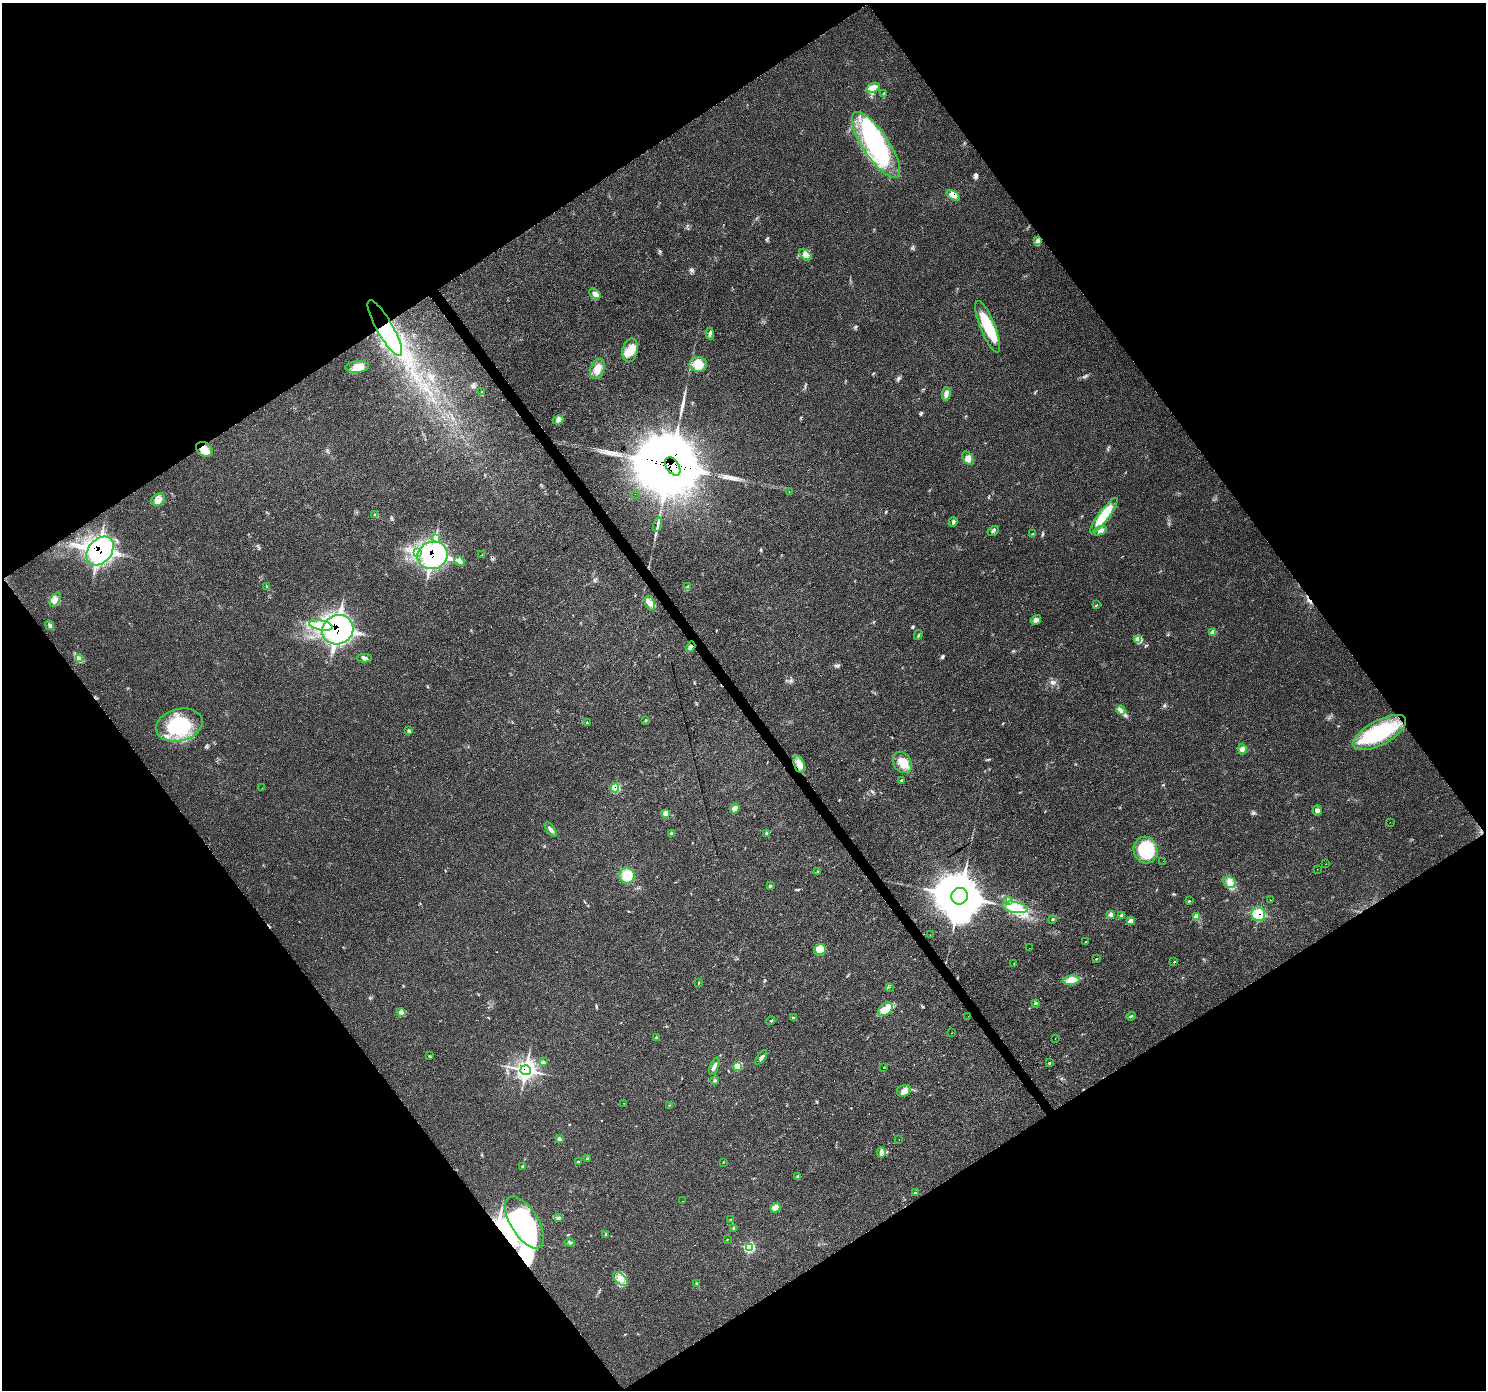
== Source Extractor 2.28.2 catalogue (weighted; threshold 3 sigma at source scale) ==
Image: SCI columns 9-5943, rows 189-5739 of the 5946 x 5872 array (HDU 1 of 3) = the unmasked area's bounding box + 8 px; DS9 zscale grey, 4 x 4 block average (1 PNG px = mean of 4 x 4 image px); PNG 1488 x 1392 px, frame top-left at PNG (2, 3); each listed source drawn as its Kron ellipse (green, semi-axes under 4 px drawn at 4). Shown black and unused: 49% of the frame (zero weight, under 3 of 4 exposures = <1% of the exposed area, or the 3 px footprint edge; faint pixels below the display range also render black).
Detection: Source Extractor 2.28.2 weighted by HDU 2 'WHT'. Background 0.0202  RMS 0.0031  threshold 0.0139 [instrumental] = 3 sigma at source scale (4.5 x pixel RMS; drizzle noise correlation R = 1.50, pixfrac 1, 0.0396/0.0396 arcsec/px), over >= 5 px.
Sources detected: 180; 1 too faint to see at this stretch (4 x 4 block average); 12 inside a brighter object's white glare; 12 cosmic-ray / hot-pixel residue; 1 long thin detection or spike segment (spike, bleed or trail) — neither listed nor drawn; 2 coinciding with a brighter row at this scale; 10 inside a brighter listed object's ellipse — not listed separately; the other 142 listed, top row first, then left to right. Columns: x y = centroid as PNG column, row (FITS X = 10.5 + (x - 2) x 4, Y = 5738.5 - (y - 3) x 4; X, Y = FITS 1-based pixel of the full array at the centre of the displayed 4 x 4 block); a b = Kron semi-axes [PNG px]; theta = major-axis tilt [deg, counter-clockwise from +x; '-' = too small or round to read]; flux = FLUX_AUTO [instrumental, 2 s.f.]
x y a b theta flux
873 88 7 4 20 9.7
884 93 2 2 - 0.72
876 145 39 13 -56 260
953 195 7 4 -34 9
1037 241 3 2 - 1.6
805 255 7 4 -40 9.2
595 294 6 3 -40 5.8
988 327 28 7 -68 74
385 328 32 8 -60 78
710 334 6 3 -88 4
630 350 12 7 77 22
698 364 8 7 - 26
357 367 12 5 4 18
597 369 10 7 68 19
481 392 2 2 - 0.7
946 394 6 4 81 7.3
558 420 5 2 - 4.3
204 449 9 6 -32 23
968 458 7 4 -56 9.3
673 466 10 6 -57 1900
789 492 2 2 - 1.6
635 494 2 2 - 0.32
158 500 7 5 34 12
374 514 3 2 - 0.69
1104 516 22 5 53 67
953 522 5 3 - 3.2
658 524 7 2 74 5.1
993 531 6 2 31 3
1100 531 7 3 25 6.1
1033 534 4 2 - 1.6
435 539 4 3 - 4.3
100 551 16 11 49 230
417 553 3 2 - 2.4
432 555 15 13 19 300
482 555 2 2 - 0.46
459 561 5 3 - 5.1
266 586 2 2 - 0.65
687 587 2 2 - 0.85
55 600 7 4 60 11
650 603 8 4 -70 11
1096 605 2 2 - 0.96
1036 620 5 4 - 5.3
50 625 5 2 - 3.1
321 625 12 5 -11 19
338 630 16 14 27 420
1213 633 2 2 - 1.5
918 635 5 2 - 1.8
1137 640 3 3 - 3.7
690 647 6 3 57 7.1
79 658 3 2 - 1.9
365 658 7 3 2 5
1121 710 4 2 - 4.1
645 720 3 2 - 1.2
587 722 3 2 - 1.2
179 725 24 16 15 98
409 731 4 2 - 1.4
1380 733 29 12 29 120
1242 749 5 4 - 5.6
902 762 11 8 -59 24
799 764 8 5 -72 13
901 780 3 2 - 1.6
262 788 2 2 - 0.33
615 788 4 4 - 37
735 808 5 4 - 8.2
1317 810 5 4 - 4.8
666 814 3 3 - 12
1390 822 2 2 - 3.1
551 830 8 3 -52 7.3
767 833 3 2 - 4.5
672 834 2 2 - 5.4
1145 850 13 12 - 100
1163 861 2 2 - 0.39
1326 864 2 2 - 2
1317 869 2 2 - 13
817 871 2 2 - 1.2
627 876 8 7 - 38
1230 882 6 5 - 10
770 886 3 2 - 3.1
960 896 8 8 - 8800
1008 900 3 2 - 1.4
1270 900 2 2 - 1.9
1189 901 3 2 - 0.93
1015 907 13 5 -10 23
1258 914 7 6 - 53
1111 915 3 3 - 6.2
1122 915 3 2 - 1.7
1196 917 3 3 - 9.8
1053 919 3 2 - 1.8
1131 921 3 2 - 5.7
930 935 2 2 - 0.38
1086 941 2 2 - 1.7
1029 948 2 2 - 1.2
820 949 6 5 - 26
1096 959 3 2 - 1.2
1174 962 2 2 - 27
1014 963 2 2 - 0.85
1071 980 8 4 5 12
699 983 3 2 - 1.1
889 987 2 2 - 0.78
1035 1003 2 2 - 3.8
885 1009 8 5 42 15
401 1012 4 4 - 4.9
968 1016 2 2 - 0.71
1131 1016 5 2 - 2.3
793 1018 4 2 - 2.5
771 1021 4 2 - 2
952 1033 2 2 - 2.1
657 1038 4 3 - 3
1055 1038 2 2 - 2.5
430 1056 2 2 - 1.3
761 1057 8 3 52 5.9
543 1062 4 2 - 2.3
1050 1063 3 2 - 1.4
714 1066 9 3 68 7.7
737 1066 2 2 - 46
884 1067 2 2 - 62
526 1070 5 5 - 390
715 1080 3 2 - 2.2
904 1091 7 5 19 9.6
623 1103 2 2 - 0.35
669 1105 2 2 - 0.95
559 1139 2 2 - 5.4
899 1140 2 2 - 0.83
881 1152 5 3 - 9
587 1159 3 2 - 1.3
578 1162 3 2 - 1.5
723 1162 3 2 - 0.92
523 1166 3 2 - 1.5
798 1176 4 3 - 2.8
915 1192 2 2 - 2.6
682 1201 2 2 - 0.7
775 1208 5 4 - 19
559 1217 3 3 - 2.7
730 1219 2 2 - 0.61
525 1222 29 13 -58 140
734 1228 3 3 - 4.5
606 1234 3 2 - 1.7
727 1239 2 2 - 6.2
570 1242 5 3 - 3
749 1247 3 3 - 110
620 1279 9 5 -44 15
697 1284 3 2 - 2.6
Overlapping masked pixels (flux is a lower limit): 12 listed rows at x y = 953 195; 385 328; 204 449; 673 466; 100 551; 432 555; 338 630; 690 647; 615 788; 1258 914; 526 1070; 525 1222
Diffuse or blended objects may show on this block-average render without a row.